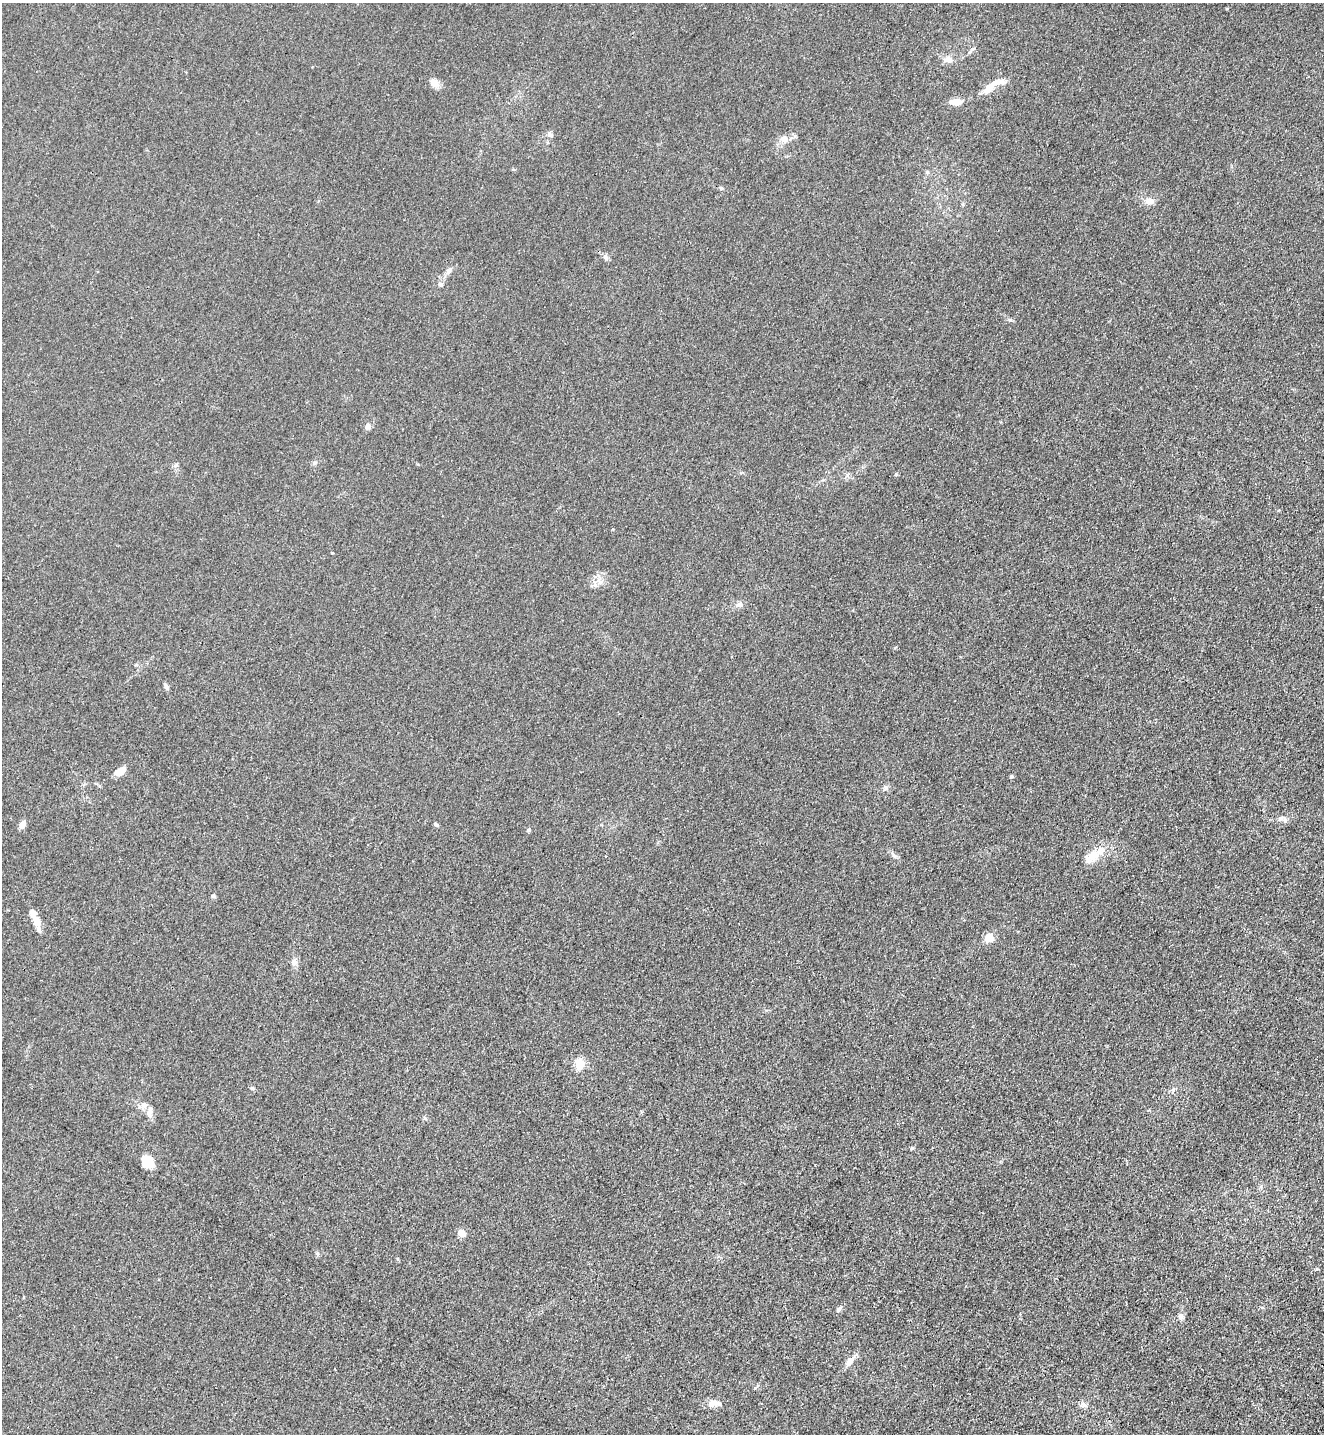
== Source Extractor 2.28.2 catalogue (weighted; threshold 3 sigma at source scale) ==
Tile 6 of 4 x 4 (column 2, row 2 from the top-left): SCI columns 1572-2893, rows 2926-4357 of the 5924 x 5851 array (HDU 1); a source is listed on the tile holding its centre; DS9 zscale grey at full resolution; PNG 1326 x 1436 px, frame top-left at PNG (2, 3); no overlay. Shown black and unused: <1% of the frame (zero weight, under 3 of 4 exposures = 6% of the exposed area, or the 3 px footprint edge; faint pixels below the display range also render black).
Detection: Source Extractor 2.28.2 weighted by HDU 2 'WHT'; one run over the whole footprint, this tile lists its part. Background 0.0465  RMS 0.0059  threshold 0.0267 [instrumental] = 3 sigma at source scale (4.5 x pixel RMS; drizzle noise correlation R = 1.50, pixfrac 1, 0.05/0.05 arcsec/px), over >= 5 px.
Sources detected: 49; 1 inside a brighter object's white glare — not listed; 7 inside a brighter listed object's ellipse — not listed separately; the other 41 listed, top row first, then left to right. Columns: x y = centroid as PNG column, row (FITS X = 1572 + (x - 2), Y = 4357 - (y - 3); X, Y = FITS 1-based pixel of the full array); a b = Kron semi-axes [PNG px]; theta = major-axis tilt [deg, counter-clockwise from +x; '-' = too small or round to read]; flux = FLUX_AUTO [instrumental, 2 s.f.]
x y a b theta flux
972 49 7 5 52 1.3
947 59 14 9 6 4.1
434 83 12 10 -22 3.9
988 89 15 9 37 5.5
957 102 11 6 -3 7.2
550 135 9 6 -27 1.6
784 139 10 9 - 3.6
927 172 6 4 45 0.81
721 188 5 4 - 0.84
1150 201 13 9 2 4
606 257 9 6 -53 1.7
449 270 10 6 62 2.3
440 284 6 6 - 1.5
368 426 7 6 - 2.8
896 474 5 4 - 0.89
600 582 11 7 -38 3.3
739 605 10 7 8 2.4
166 687 7 5 -62 1.9
119 772 14 8 28 4.6
1011 776 5 5 - 0.68
886 788 7 5 43 1.4
1281 818 9 6 20 1.7
22 824 8 6 68 3.7
436 824 7 4 -36 1.1
528 830 5 4 - 0.97
1093 855 21 12 25 8.7
213 896 5 5 - 1
36 922 13 9 -78 4.6
989 938 5 5 - 19
294 962 9 7 -76 2.5
579 1064 14 11 -87 6.8
252 1088 6 5 - 0.93
144 1105 9 8 - 3.3
912 1148 5 5 - 0.69
146 1162 13 9 -80 9.2
462 1233 5 4 - 13
839 1309 8 5 39 1.7
1181 1316 9 7 -61 2.2
850 1361 10 8 58 3.9
712 1403 13 10 41 3.8
1083 1404 9 7 -72 2.1
Unlisted compact peaks at least as high as the median listed source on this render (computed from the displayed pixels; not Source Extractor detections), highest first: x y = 1010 320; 317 1253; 893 855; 847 475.